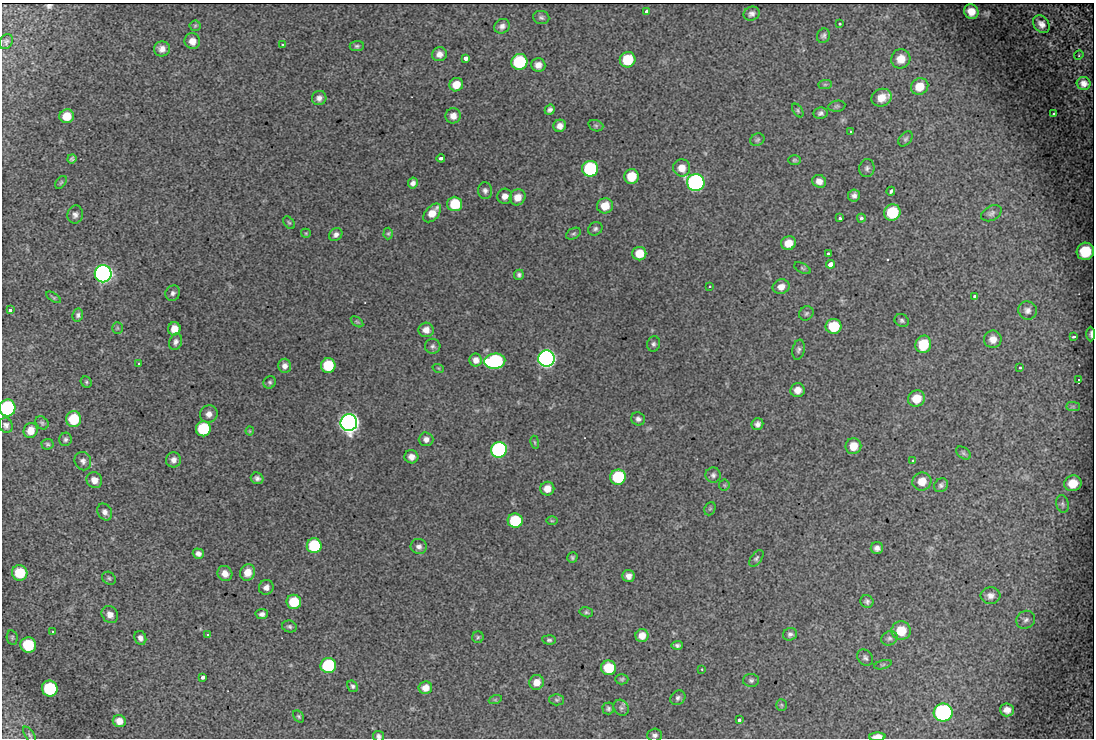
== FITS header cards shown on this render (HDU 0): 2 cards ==
NAXIS1  =                 1092
NAXIS2  =                  736

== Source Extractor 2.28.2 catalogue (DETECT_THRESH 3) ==
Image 1092 x 736 px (HDU 0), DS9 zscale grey, 1 PNG px = 1 image px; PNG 1096 x 740 px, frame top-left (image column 1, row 736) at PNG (2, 3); each listed source drawn as its Kron ellipse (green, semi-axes under 4 px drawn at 4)
Background 506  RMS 10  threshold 31.3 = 3 sigma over >= 5 px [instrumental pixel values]
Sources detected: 210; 1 with non-positive FLUX_AUTO (blend fragments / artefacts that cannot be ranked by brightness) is neither listed nor drawn; the other 209 listed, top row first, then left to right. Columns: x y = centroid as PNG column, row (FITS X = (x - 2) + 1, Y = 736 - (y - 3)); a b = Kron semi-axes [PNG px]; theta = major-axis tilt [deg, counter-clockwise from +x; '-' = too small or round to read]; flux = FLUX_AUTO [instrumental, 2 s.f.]
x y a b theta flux
646 12 3 3 - 2900
971 12 7 7 - 6900
752 14 8 6 25 2700
541 17 8 6 -5 1900
840 24 3 3 - 4400
1041 24 9 7 -50 4700
195 26 5 5 - 1200
502 26 8 7 - 3000
823 36 7 6 - 2000
192 41 8 7 - 5600
6 42 8 6 57 1600
282 45 3 3 - 530
357 46 7 5 7 1400
162 49 8 7 - 4300
439 54 7 7 - 4000
1079 55 5 4 - 750
466 58 4 3 - 13000
901 59 10 9 - 7900
628 60 8 7 - 24000
519 62 8 8 - 57000
538 65 7 6 - 4500
1084 83 7 6 - 4700
825 84 7 4 1 1300
456 85 7 6 - 9000
920 86 9 8 - 9500
319 98 7 7 - 3100
882 98 10 8 22 8500
837 106 8 5 10 1500
550 110 5 5 - 2000
798 110 7 4 -55 1200
821 113 7 6 - 2300
1054 114 3 3 - 1300
67 116 7 7 - 11000
453 116 7 7 - 4700
560 126 6 6 - 3900
596 126 8 5 -18 1500
851 132 3 3 - 830
905 139 8 6 51 1700
757 140 7 6 - 1500
441 158 4 3 - 2700
72 159 5 4 - 1500
794 160 6 5 - 1200
682 168 8 8 - 7100
867 168 9 7 81 2400
590 169 8 8 - 77000
632 177 7 7 - 18000
819 181 7 6 - 4200
61 182 7 4 54 1100
696 182 9 8 - 250000
413 183 5 4 - 2700
485 191 8 7 - 2400
891 191 4 3 - 1900
505 196 7 7 - 4600
854 196 6 6 - 2600
518 197 8 7 - 7700
455 204 7 7 - 26000
605 206 8 7 - 11000
892 212 8 8 - 34000
432 213 11 6 48 9100
991 213 11 7 27 2700
75 215 9 7 78 2800
840 218 4 3 - 1700
861 218 4 4 - 1700
289 223 7 4 -53 1100
595 229 7 6 - 1800
306 233 5 4 - 830
388 233 6 4 87 1000
336 234 7 6 - 2800
573 234 8 5 28 1300
788 243 7 7 - 9400
1085 251 9 8 - 22000
639 254 7 6 - 12000
828 254 4 3 - 3900
830 264 4 4 - 16000
802 268 9 4 -27 1300
103 274 8 8 - 450000
519 275 5 5 - 1600
710 287 3 3 - 970
781 287 8 7 - 5300
173 293 8 7 - 2300
975 296 3 3 - 1900
54 297 8 4 -33 1100
10 310 3 3 - 7600
1027 310 9 9 - 3500
806 313 8 6 46 1600
78 315 6 5 - 1700
902 321 7 6 - 1700
357 322 7 3 -36 900
833 326 8 7 - 26000
117 328 6 5 - 1100
174 329 6 6 - 7500
426 330 7 7 - 4900
1091 334 7 2 89 2200
1074 337 3 3 - 1300
993 339 9 8 - 5400
176 342 8 6 68 2600
654 344 8 6 75 1900
923 344 9 8 - 21000
433 346 7 7 - 2000
798 350 10 6 79 2000
546 358 8 8 - 500000
476 360 6 6 - 4200
495 361 10 7 6 120000
139 364 3 3 - 660
328 365 7 7 - 31000
285 366 7 6 - 3200
438 368 6 3 -18 680
1020 368 3 3 - 1400
1079 380 3 3 - 8000
86 382 6 5 - 1100
270 382 6 6 - 1400
798 390 7 7 - 5800
916 399 8 8 - 11000
1073 406 7 4 0 1300
7 408 8 8 - 110000
209 414 9 8 - 4300
74 419 8 7 - 27000
638 419 7 6 - 2400
42 423 7 5 -45 1400
349 423 8 8 - 780000
757 424 6 5 - 2700
6 425 8 6 -60 2400
203 429 7 7 - 44000
31 430 7 7 - 7700
250 431 4 4 - 730
66 439 7 6 - 1700
426 439 7 7 - 3300
535 442 6 3 -81 820
47 444 6 5 - 1300
853 446 8 8 - 9300
499 450 8 8 - 160000
963 453 8 5 -37 1500
411 457 7 6 - 4500
173 460 8 7 - 3600
83 461 9 8 - 2800
913 461 3 3 - 1200
713 475 8 7 - 2300
618 477 8 7 - 47000
257 478 6 5 - 2300
94 480 8 7 - 5900
922 481 9 9 - 8700
1073 483 8 7 - 9300
724 485 5 5 - 1000
941 485 7 6 - 2000
547 489 7 7 - 7600
1062 504 9 6 -75 1800
710 509 7 5 68 1200
105 512 9 7 -63 3200
515 521 7 7 - 37000
552 521 6 4 -1 820
314 546 7 7 - 45000
419 547 8 7 - 3100
877 548 6 6 - 3000
198 554 6 5 - 2800
572 557 5 5 - 1300
756 558 9 5 54 1600
248 572 8 7 - 8200
20 573 8 7 - 23000
225 574 8 7 - 5100
629 576 6 6 - 3800
109 578 7 6 - 1500
266 587 7 7 - 3400
991 596 10 8 4 4000
867 601 7 6 - 1800
294 602 7 7 - 25000
586 612 7 5 -15 1400
262 614 6 5 - 2400
110 615 9 7 -52 4300
1026 620 10 8 35 3200
289 626 7 6 - 1600
901 631 9 9 - 17000
53 632 3 3 - 4600
790 634 7 6 - 2100
208 635 3 3 - 1900
642 636 6 6 - 5900
12 637 7 5 -78 1200
478 637 6 5 - 1100
140 638 7 6 - 2600
889 638 8 7 - 2000
549 640 7 4 -5 1300
28 645 8 7 - 33000
677 645 6 4 2 1700
865 658 9 7 -51 2100
883 665 9 3 14 1200
328 666 7 7 - 65000
609 668 7 7 - 25000
702 669 2 2 - 450
203 677 4 3 - 4100
622 679 6 5 - 1300
751 680 8 6 -1 1900
536 682 7 7 - 6700
353 686 6 4 -57 1600
50 688 8 7 - 53000
425 688 7 6 - 5400
678 698 8 6 43 2100
495 700 6 4 18 930
557 700 7 5 -1 1400
781 705 6 5 - 1300
608 708 6 6 - 1500
621 708 8 7 - 2200
1007 710 7 6 - 4100
943 712 9 9 - 160000
299 716 7 4 -51 1200
739 720 4 3 - 3400
119 721 6 6 - 5500
30 735 9 4 -56 1300
655 735 7 6 - 2200
378 736 5 5 - 1600
877 737 8 4 2 6700
At the frame edge (FLAGS 8, measured only in part): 3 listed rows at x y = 7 408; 378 736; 877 737
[1 non-positive-flux detection neither listed nor drawn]